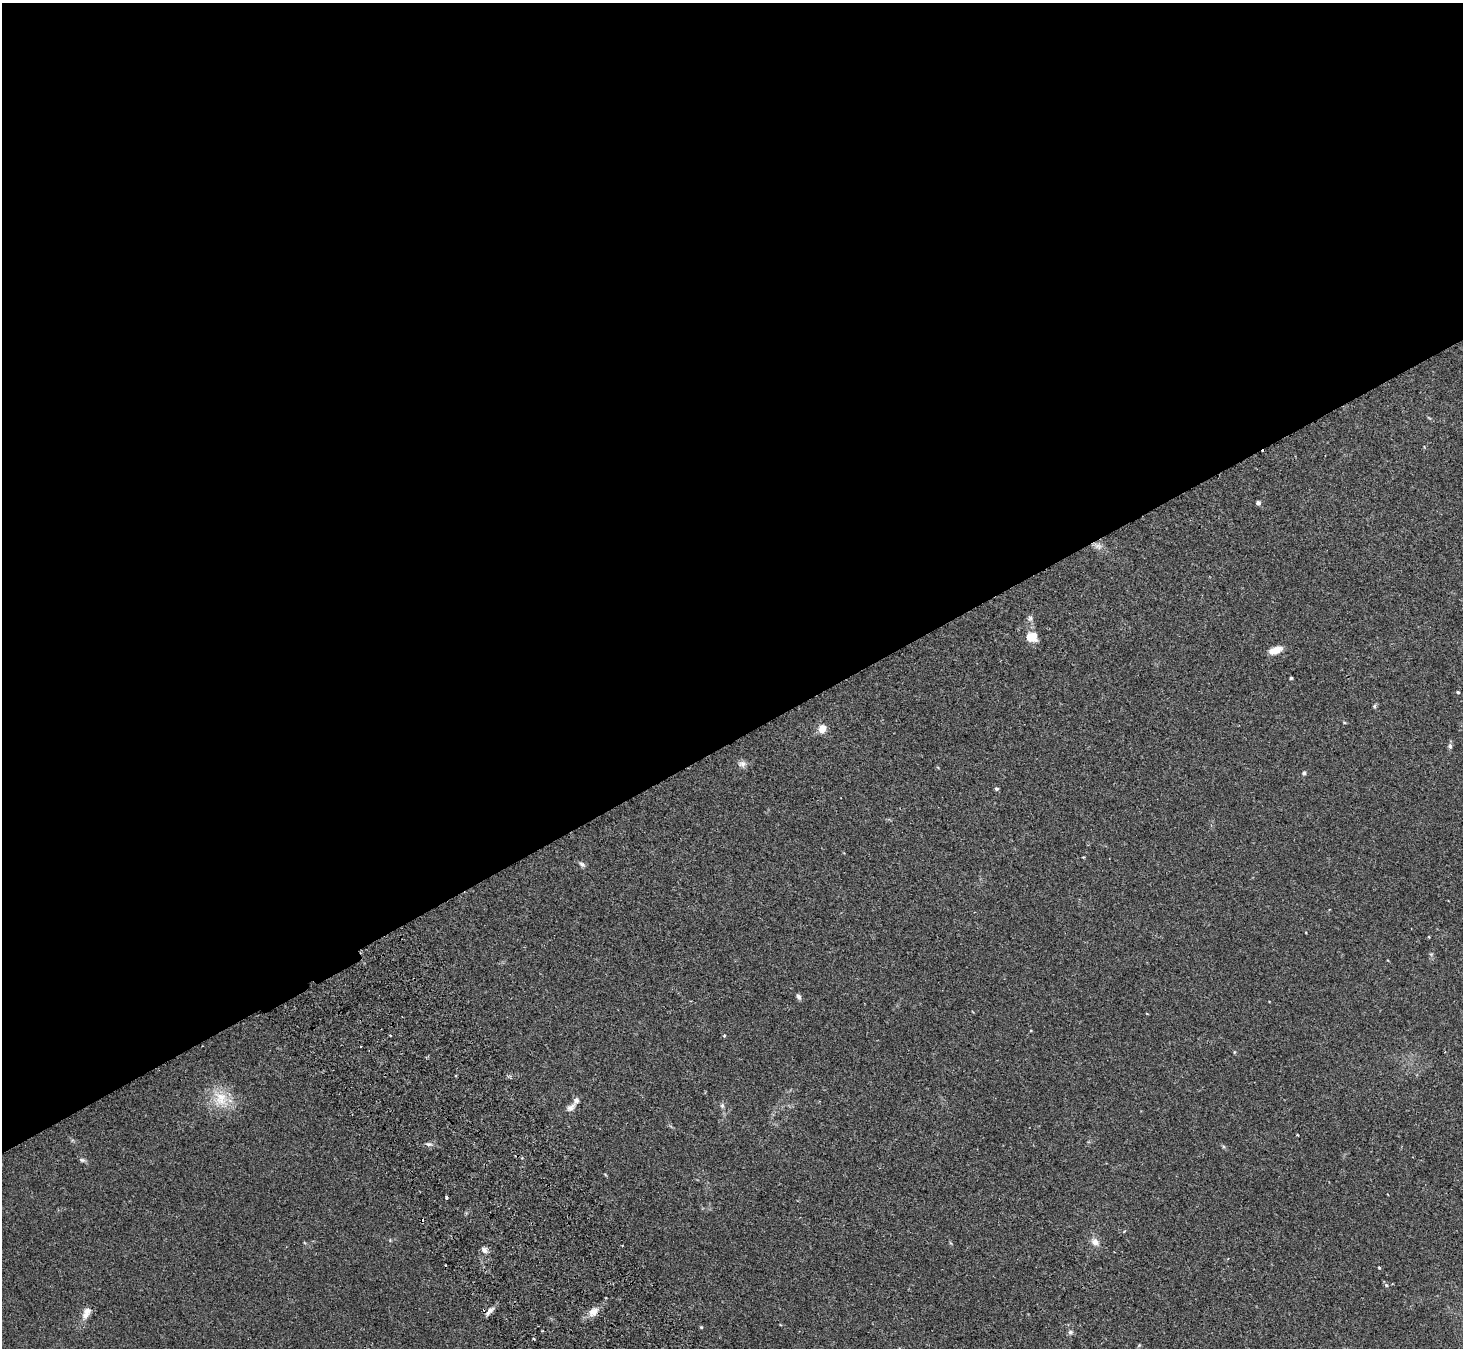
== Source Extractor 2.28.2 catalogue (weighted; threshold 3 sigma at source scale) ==
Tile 2 of 4 x 4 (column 2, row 1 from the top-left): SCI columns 1516-2976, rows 4230-5575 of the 5948 x 5908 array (HDU 1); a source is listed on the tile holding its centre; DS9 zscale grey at full resolution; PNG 1465 x 1350 px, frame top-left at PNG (2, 3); no overlay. Shown black and unused: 55% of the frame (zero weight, under 2 of 3 exposures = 3% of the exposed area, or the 3 px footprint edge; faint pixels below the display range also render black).
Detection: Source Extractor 2.28.2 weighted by HDU 2 'WHT'; one run over the whole footprint, this tile lists its part. Background 0.0546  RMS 0.0051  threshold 0.023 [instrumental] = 3 sigma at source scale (4.5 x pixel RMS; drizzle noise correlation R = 1.50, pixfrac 1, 0.05/0.05 arcsec/px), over >= 5 px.
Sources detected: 41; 3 cosmic-ray / hot-pixel residue — not listed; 2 inside a brighter listed object's ellipse — not listed separately; the other 36 listed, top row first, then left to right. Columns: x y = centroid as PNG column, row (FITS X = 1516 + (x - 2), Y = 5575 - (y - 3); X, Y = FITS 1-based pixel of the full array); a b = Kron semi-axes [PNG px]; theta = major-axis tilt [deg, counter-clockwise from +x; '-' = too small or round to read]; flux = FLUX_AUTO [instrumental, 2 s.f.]
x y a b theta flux
1258 503 6 5 - 1.1
1098 546 11 8 -9 2.3
1030 618 8 6 -75 1.3
1032 637 14 11 -10 6.4
1275 650 14 7 19 5.8
1291 678 4 3 - 0.9
1458 692 4 3 - 0.64
1374 706 5 5 - 0.7
822 729 6 5 - 7.5
1450 746 7 5 -89 1
742 764 11 8 2 2.1
1304 773 5 4 - 0.81
997 789 5 4 - 0.89
1083 857 4 3 - 0.38
582 864 9 6 -36 1.2
799 996 8 5 -63 1.3
390 1036 3 2 - 0.49
724 1036 4 3 - 0.42
1234 1052 5 3 - 0.43
221 1099 24 19 -65 12
722 1106 7 5 -70 1
571 1107 14 7 44 2.3
428 1144 10 5 -17 1.2
82 1160 8 5 -10 1
446 1197 3 3 - 1.9
1124 1231 4 3 - 0.47
1095 1242 11 9 -41 3.1
484 1250 8 7 - 1.9
1379 1267 3 3 - 0.47
1386 1285 6 5 - 0.85
489 1311 13 5 48 2.2
593 1312 12 10 50 4
85 1315 11 9 55 2.8
701 1327 5 3 - 0.43
1070 1332 7 6 - 1
534 1339 3 2 - 0.79